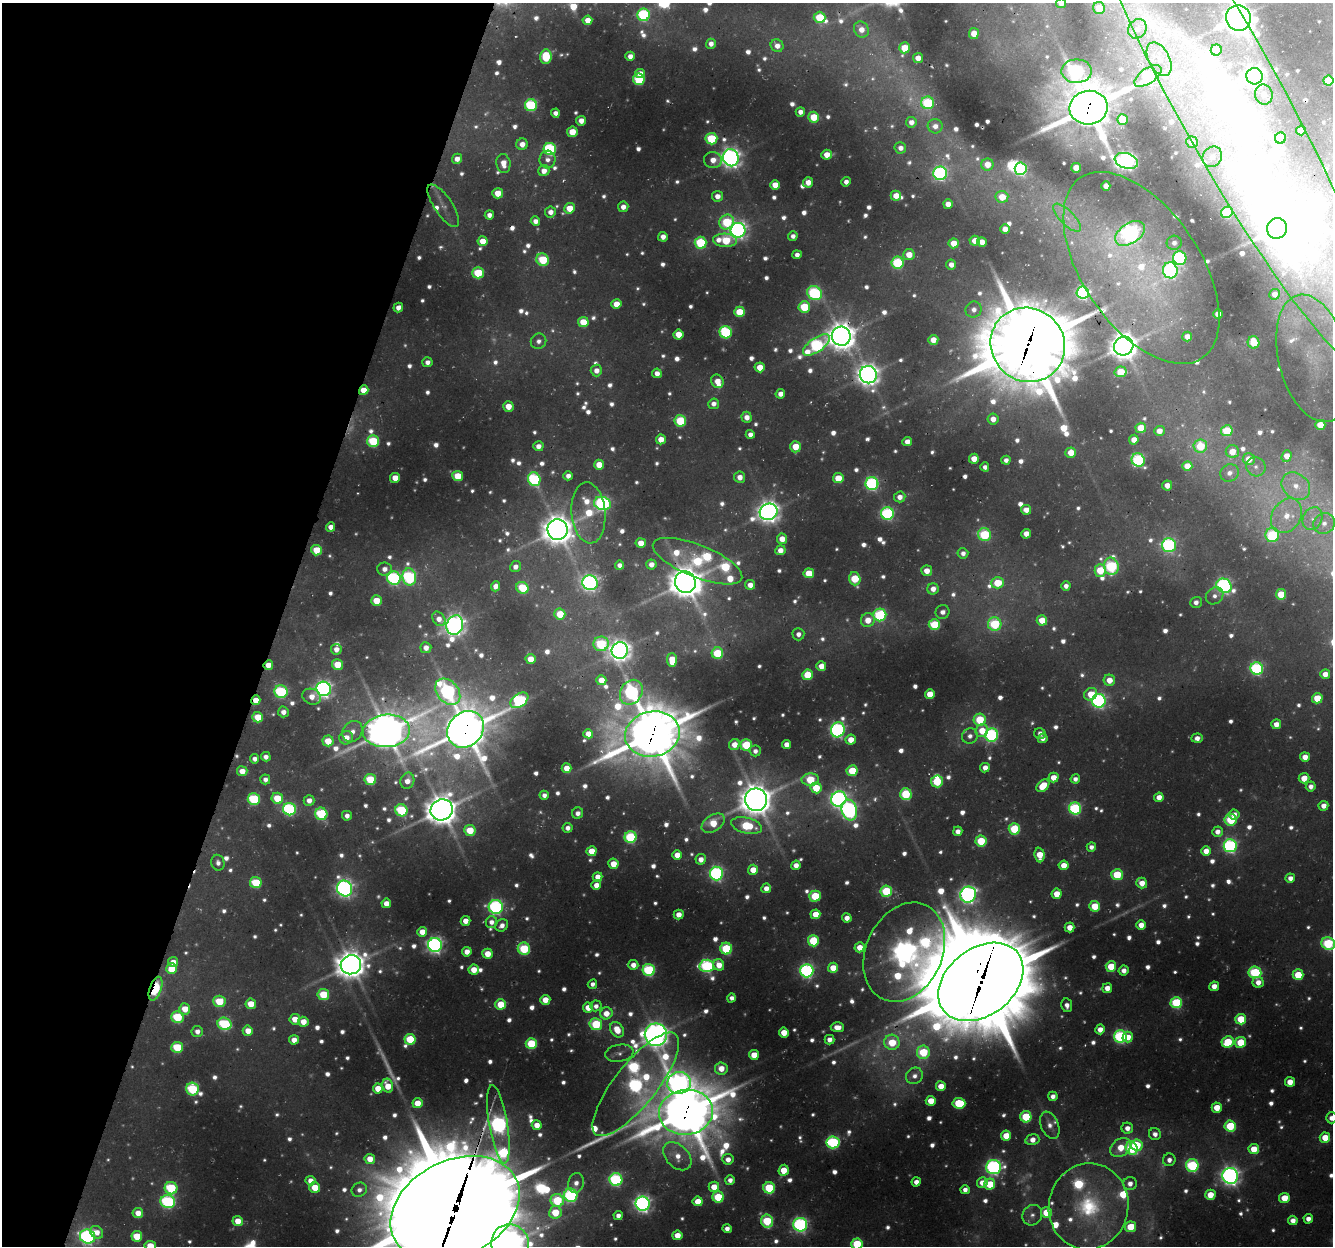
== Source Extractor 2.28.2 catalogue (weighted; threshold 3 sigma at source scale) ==
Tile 9 of 4 x 4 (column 1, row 3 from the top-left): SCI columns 32-1362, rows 1570-2813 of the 5378 x 5579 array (HDU 1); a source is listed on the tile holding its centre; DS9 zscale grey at full resolution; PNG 1335 x 1248 px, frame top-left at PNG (2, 3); each listed source drawn as its Kron ellipse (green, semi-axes under 4 px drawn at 4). Shown black and unused: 21% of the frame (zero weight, under 3 of 4 exposures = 4% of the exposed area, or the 3 px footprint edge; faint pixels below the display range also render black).
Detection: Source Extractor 2.28.2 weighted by HDU 2 'WHT'; one run over the whole footprint, this tile lists its part. Background 0.035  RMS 0.0048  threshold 0.0217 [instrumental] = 3 sigma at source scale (4.5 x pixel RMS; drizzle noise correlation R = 1.50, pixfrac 1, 0.0396/0.0396 arcsec/px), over >= 5 px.
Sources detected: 1144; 197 too faint to see at this stretch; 9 inside a brighter object's white glare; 5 cosmic-ray / hot-pixel residue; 2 long thin detections or spike segments (spike, bleed or trail) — neither listed nor drawn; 22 inside a brighter listed object's ellipse — not listed separately; of the other 909, all 500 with FLUX_AUTO >= 3.99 (the completeness limit of this list) listed and drawn (409 fainter detections not listed), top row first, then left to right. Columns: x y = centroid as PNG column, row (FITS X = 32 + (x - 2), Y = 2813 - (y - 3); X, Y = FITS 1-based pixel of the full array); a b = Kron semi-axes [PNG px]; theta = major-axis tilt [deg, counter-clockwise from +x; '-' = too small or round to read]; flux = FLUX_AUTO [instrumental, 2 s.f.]
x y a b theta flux
1061 3 5 4 - 4.8
1099 8 6 6 - 14
644 15 6 6 - 93
820 17 6 5 - 30
1238 18 13 12 - 1000
587 20 5 4 - 9
861 29 8 7 - 8.3
1137 29 10 9 - 5.1
974 34 5 5 - 9.8
711 44 5 5 - 5.3
777 46 7 6 - 6.8
905 48 5 5 - 19
1216 50 5 5 - 20
630 56 4 4 - 5.7
546 57 7 5 85 39
918 58 5 5 - 7.3
1159 59 18 10 -63 8.9
1077 71 15 11 1 130
640 74 5 4 - 8.6
1148 76 15 7 34 40
1254 76 8 8 - 350
639 79 6 6 - 59
1328 81 5 5 - 25
1264 94 10 9 - 5.1
1230 101 315 53 -61 580
927 103 6 6 - 60
531 105 6 6 - 74
1088 108 19 17 4 3200
800 112 5 4 - 5.2
555 113 4 4 - 4.6
814 117 5 5 - 22
1122 120 5 5 - 26
581 121 5 5 - 7
911 122 5 5 - 5.1
935 126 7 7 - 5.4
1301 130 5 5 - 16
572 132 5 5 - 16
1280 138 5 5 - 20
711 139 6 5 - 49
1192 142 6 5 - 5.1
522 144 6 5 - 7.5
900 148 6 5 - 4.6
550 149 6 6 - 92
827 155 5 5 - 11
1212 157 11 9 57 4.4
731 158 8 7 - 540
457 159 5 5 - 6.7
547 160 9 8 - 4.8
713 160 9 8 - 8.8
1126 161 12 7 -17 390
503 163 9 7 -82 9.4
987 164 6 6 - 11
1076 168 5 5 - 12
1021 169 6 6 - 120
544 171 5 5 - 7.3
940 173 7 7 - 160
808 182 5 5 - 8.1
846 182 5 4 - 4.2
775 185 5 5 - 11
1106 186 4 4 - 6.8
498 193 5 5 - 14
717 196 5 5 - 7
896 196 5 5 - 11
1002 197 6 6 - 14
948 204 5 4 - 6.9
443 206 25 9 -56 6.7
623 207 5 5 - 5.5
570 208 5 5 - 16
550 212 5 5 - 5.5
1227 212 6 5 - 49
489 215 4 4 - 5.2
1067 218 18 7 -45 7.3
535 221 5 4 - 5.5
727 222 8 7 - 42
1277 228 10 10 - 1600
1005 229 5 5 - 7.5
738 230 7 7 - 330
1130 233 16 10 33 370
793 236 5 4 - 4.3
663 237 5 5 - 5.9
725 240 12 6 -3 35
483 241 5 5 - 12
975 241 5 5 - 11
982 242 5 5 - 6.9
701 243 6 6 - 56
954 243 5 5 - 15
1174 243 7 7 - 4
797 255 4 4 - 4.4
909 255 5 5 - 11
1180 258 7 6 - 130
543 260 6 6 - 42
897 263 6 6 - 64
951 265 5 5 - 5
1141 268 109 59 -56 150
1170 270 8 7 - 140
478 273 5 5 - 41
815 293 8 6 -36 100
1083 293 6 6 - 140
1275 294 5 5 - 5.2
616 304 5 5 - 12
804 307 6 5 - 35
398 308 5 4 - 5.5
974 310 8 8 - 5.5
739 312 5 5 - 25
1218 314 5 4 - 12
583 322 5 5 - 21
726 332 6 6 - 86
678 334 5 5 - 13
841 336 9 9 - 1200
1187 337 5 4 - 7.8
933 340 5 5 - 10
539 341 8 7 - 4.1
1254 342 6 5 - 26
816 345 15 7 34 120
1028 345 38 36 -45 6300
1124 346 10 9 - 1200
1313 358 65 35 -76 52
427 362 5 5 - 4.4
760 367 5 5 - 13
596 370 6 5 - 6.2
1121 372 6 5 - 23
657 373 5 4 - 6.2
868 375 9 8 - 700
717 381 7 6 - 11
364 390 5 4 - 11
780 394 5 4 - 6
714 404 5 5 - 4.8
508 406 5 5 - 11
747 417 5 5 - 7
993 419 5 5 - 7.2
680 421 6 5 - 49
1320 425 5 5 - 18
1141 428 5 5 - 21
1159 431 5 5 - 8.8
1227 431 5 5 - 42
750 434 4 4 - 4.9
661 439 5 5 - 10
1134 440 5 5 - 8.7
373 441 6 6 - 55
907 442 5 4 - 6.3
538 446 5 5 - 5.8
1200 446 6 6 - 32
795 447 6 5 - 17
1232 452 6 6 - 11
1071 453 5 5 - 12
1287 456 6 5 - 9.3
974 459 5 5 - 10
1249 459 6 6 - 12
1006 460 4 4 - 4
1138 460 7 6 - 100
599 465 5 5 - 15
1187 466 5 5 - 13
985 467 4 4 - 4.1
1256 467 10 9 - 4.3
1229 473 9 8 - 5.6
458 476 5 5 - 24
568 476 5 4 - 5.2
740 477 5 5 - 6.5
395 478 5 5 - 13
838 478 5 5 - 19
534 479 7 6 - 97
872 484 6 6 - 140
1167 485 5 5 - 6.5
1296 486 15 12 -41 12
900 497 6 5 - 6.4
602 503 8 6 -16 170
1026 510 5 5 - 7.5
769 512 9 8 - 650
588 513 30 17 -85 34
887 513 6 6 - 120
1286 516 18 14 57 16
1313 518 12 9 61 5.4
1324 523 11 10 - 6.2
331 527 4 4 - 6.3
557 530 10 10 - 1400
984 534 6 6 - 57
1026 534 5 4 - 8.6
1272 535 7 6 - 67
782 539 5 5 - 9.2
641 543 5 5 - 9.8
1169 545 7 7 - 140
317 550 5 5 - 21
780 550 5 5 - 7.3
963 553 5 5 - 4.1
697 561 48 16 -22 85
651 564 5 5 - 6
619 565 4 4 - 4.1
1111 566 9 7 -80 91
515 567 5 5 - 5
385 569 7 6 - 5.1
1100 570 6 5 - 27
927 571 5 5 - 8.1
809 573 5 5 - 19
409 577 8 7 - 110
394 578 7 6 - 120
855 579 6 5 - 32
685 582 11 10 - 1600
590 583 8 7 - 290
997 583 6 5 - 22
750 585 5 5 - 7
496 586 5 4 - 5.2
1066 586 4 4 - 4.4
1224 586 8 7 - 200
522 588 6 5 - 32
933 589 6 5 - 6.9
1281 594 5 5 - 23
1215 596 9 7 40 4
376 601 5 5 - 18
1196 602 6 5 - 4.5
942 612 7 6 - 4
560 614 5 5 - 18
880 615 6 6 - 84
439 619 8 5 -53 6.3
868 620 7 6 - 11
1042 620 5 5 - 14
995 624 7 6 - 58
455 625 10 8 69 550
934 625 6 5 - 41
798 634 6 6 - 4.1
601 644 7 7 - 58
426 648 5 5 - 6.2
336 649 5 5 - 6
620 650 8 8 - 610
717 653 6 5 - 38
530 659 5 5 - 13
672 660 7 5 -88 17
337 664 5 5 - 19
268 665 5 4 - 8.7
821 666 5 5 - 9.4
1257 669 6 6 - 120
1325 674 5 5 - 8.3
807 675 5 5 - 28
601 680 5 5 - 11
1109 680 6 5 - 9.8
324 689 7 7 - 320
281 692 6 6 - 78
448 692 15 10 -49 190
631 692 13 10 57 170
930 694 5 5 - 16
1091 694 7 6 - 17
312 697 9 7 -25 8.3
1317 698 5 5 - 23
256 700 5 4 - 9.9
519 700 10 6 35 110
1099 701 7 6 - 200
283 712 5 5 - 5.6
258 717 5 5 - 21
980 720 6 6 - 37
1276 724 5 5 - 8.1
466 729 20 16 47 2700
838 730 8 6 68 200
352 731 11 9 52 5.7
386 731 23 16 5 2200
982 731 7 6 - 14
1040 733 6 5 - 4.1
588 734 5 4 - 7.9
652 734 27 22 11 3800
992 735 7 6 - 140
970 736 8 7 - 4.5
346 738 7 6 - 9.5
1043 738 5 4 - 5.2
1197 738 6 4 3 5.4
851 740 5 5 - 10
328 741 5 5 - 18
786 744 4 4 - 7
734 745 6 5 - 9.5
746 745 6 5 - 49
755 751 5 5 - 4
266 757 5 4 - 4.5
1305 757 5 4 - 9
255 759 5 4 - 4.4
566 768 5 4 - 10
985 768 5 4 - 7.5
242 771 5 5 - 9.9
852 771 5 5 - 28
1053 777 5 5 - 10
1304 778 5 5 - 13
265 779 5 5 - 4.3
370 779 6 5 - 32
1075 779 4 4 - 4.2
810 780 9 6 2 36
407 781 8 6 69 7.1
937 781 6 6 - 35
1043 786 7 5 45 19
1311 786 5 5 - 4.9
816 788 5 5 - 23
906 794 6 6 - 53
544 795 4 4 - 4.3
1159 797 5 4 - 8.2
277 798 6 5 - 26
254 799 6 6 - 67
839 799 8 7 - 310
309 800 5 5 - 6.2
756 800 11 11 - 1600
1323 806 5 4 - 6.2
1075 808 6 6 - 100
289 809 6 6 - 120
401 810 6 6 - 55
442 810 11 10 - 1500
849 810 10 7 -75 230
578 813 6 5 - 4.7
321 814 6 6 - 65
1234 815 5 5 - 5.5
347 816 5 5 - 4.1
1231 820 6 6 - 49
713 823 13 8 32 20
747 826 16 8 -13 46
567 828 5 5 - 4.5
1014 829 5 5 - 45
470 830 6 5 - 22
958 831 5 4 - 6.2
1217 832 5 5 - 5.8
631 837 6 6 - 79
981 841 5 5 - 35
1230 846 6 6 - 160
1091 847 4 4 - 4.2
592 851 5 5 - 15
1206 851 5 5 - 8.9
677 855 5 5 - 9.1
1040 855 7 5 -85 17
701 859 5 5 - 6.8
218 863 8 6 -75 4
613 864 5 5 - 13
796 865 5 4 - 6.5
1064 865 5 5 - 11
753 870 5 5 - 13
716 874 7 6 - 160
1117 875 5 5 - 36
598 877 5 4 - 8
1290 878 5 4 - 5.6
256 883 6 5 - 42
1142 883 5 5 - 9.9
596 885 5 4 - 8.1
766 888 5 5 - 6.6
345 889 8 7 - 330
886 891 6 5 - 53
1057 894 5 5 - 12
968 895 8 7 - 350
815 896 5 5 - 39
386 903 5 5 - 8.6
1095 906 5 5 - 23
496 907 7 7 - 170
815 914 5 5 - 14
679 915 5 5 - 8.9
847 918 4 4 - 6.2
465 921 5 4 - 8.6
491 922 6 6 - 5.1
502 925 7 5 35 5.3
1141 925 5 4 - 9.1
1070 927 5 5 - 10
422 932 5 5 - 9.5
813 941 5 5 - 42
1328 944 7 6 - 74
435 945 7 7 - 290
860 947 5 5 - 10
726 948 6 6 - 54
524 949 6 6 - 47
467 952 5 5 - 7.9
904 952 52 38 65 870
487 954 5 5 - 13
173 962 5 5 - 7.3
351 965 10 9 - 1300
633 965 5 5 - 6.4
719 965 6 5 - 11
707 966 7 6 - 110
1111 966 5 5 - 27
833 968 5 5 - 13
171 969 5 5 - 17
474 970 5 5 - 12
649 970 6 6 - 88
1124 970 5 5 - 4.5
807 971 6 6 - 170
1255 972 6 6 - 80
1298 975 5 5 - 27
981 982 47 33 38 9200
1258 982 5 5 - 7
592 984 5 4 - 4
1214 986 5 4 - 7.5
1107 988 5 4 - 8.5
155 989 12 6 70 96
323 994 6 5 - 35
732 998 4 4 - 4
545 1000 5 5 - 13
219 1001 6 5 - 31
1176 1003 6 5 - 60
251 1004 5 5 - 15
501 1004 5 5 - 23
1067 1005 7 5 -80 4.5
596 1006 6 5 - 4.2
588 1007 5 5 - 11
185 1009 6 5 - 14
606 1013 6 6 - 11
177 1017 6 6 - 49
295 1019 5 5 - 11
1241 1019 5 5 - 28
303 1022 5 5 - 11
225 1024 7 6 - 77
596 1024 6 6 - 51
837 1027 7 5 -3 8.1
1100 1029 5 4 - 7.6
617 1030 8 6 -58 15
197 1031 5 5 - 5.5
248 1031 5 5 - 9.6
784 1033 5 5 - 14
656 1035 11 11 - 950
1120 1036 6 6 - 130
1128 1037 5 5 - 8.8
410 1039 5 5 - 35
294 1040 5 4 - 7.9
829 1040 5 5 - 6
892 1042 7 7 - 27
1228 1042 6 5 - 36
1241 1042 5 5 - 30
531 1044 5 5 - 45
177 1047 6 5 - 37
923 1052 6 6 - 41
619 1053 14 8 9 4.2
754 1055 5 5 - 15
721 1068 6 6 - 11
914 1076 9 8 - 4.9
1290 1082 5 5 - 11
679 1083 12 11 - 330
636 1084 64 21 51 220
388 1086 7 5 -77 15
941 1086 5 5 - 12
378 1088 5 5 - 12
192 1089 6 6 - 61
1053 1096 5 4 - 5
931 1101 5 5 - 14
417 1103 5 5 - 14
959 1103 6 5 - 41
1217 1108 5 5 - 15
686 1112 27 22 6 4000
1026 1117 5 5 - 39
1331 1118 5 5 - 5.4
498 1124 39 9 -80 330
537 1125 5 5 - 9.9
1050 1125 14 8 -67 5.8
1230 1126 5 5 - 43
1127 1128 6 5 - 6.1
1155 1134 6 6 - 4.6
1006 1136 5 5 - 15
1325 1138 5 5 - 16
1032 1140 7 5 14 7.3
833 1142 6 6 - 99
1137 1145 6 5 - 30
1121 1148 11 8 36 17
1132 1148 7 5 -63 66
1254 1149 5 5 - 17
677 1156 16 11 -45 11
370 1159 5 5 - 11
728 1159 5 5 - 6.3
1169 1160 6 6 - 4.7
1192 1166 6 6 - 90
993 1167 7 7 - 210
784 1170 6 5 - 18
1230 1176 8 7 - 410
616 1180 6 6 - 120
730 1180 5 5 - 4.9
310 1181 5 5 - 7.7
916 1182 4 4 - 5.8
576 1183 10 7 77 5.8
982 1183 5 5 - 8.1
990 1184 5 5 - 29
1130 1184 7 6 - 5.5
315 1187 5 5 - 18
714 1187 5 5 - 14
171 1188 6 6 - 58
769 1188 6 5 - 52
359 1190 8 7 - 4.5
965 1190 4 4 - 4.7
571 1195 7 6 - 120
1210 1195 5 5 - 15
718 1197 5 5 - 41
1284 1198 5 5 - 17
557 1200 6 6 - 52
698 1201 5 5 - 14
168 1202 7 6 - 110
643 1204 7 7 - 320
1088 1206 43 40 78 78
455 1209 68 48 26 20000
555 1212 6 6 - 28
138 1213 5 5 - 9.4
1046 1213 5 5 - 24
618 1215 4 4 - 4.6
1032 1215 10 9 - 4.4
1308 1219 4 4 - 5.6
1293 1220 5 4 - 6.4
238 1221 5 5 - 12
767 1221 6 6 - 48
800 1225 7 7 - 190
1130 1227 5 5 - 24
727 1229 4 4 - 5.3
97 1232 7 5 -43 7.7
677 1235 5 5 - 12
137 1236 5 5 - 24
87 1237 8 7 - 210
510 1244 19 19 - 1400
857 1244 5 5 - 45
150 1246 5 5 - 15
Overlapping masked pixels (flux is a lower limit): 23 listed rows (the first 20) at x y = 1148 76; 1230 101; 1088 108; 841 336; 1028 345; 1124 346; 868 375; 717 381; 364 390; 697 561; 685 582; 268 665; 631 692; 256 700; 466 729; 386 731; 652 734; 904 952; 981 982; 155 989
Isophote crosses this tile's border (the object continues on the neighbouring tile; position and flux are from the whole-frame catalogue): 10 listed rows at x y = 1061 3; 1099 8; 1238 18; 1230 101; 1328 944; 1331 1118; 455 1209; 510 1244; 857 1244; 150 1246